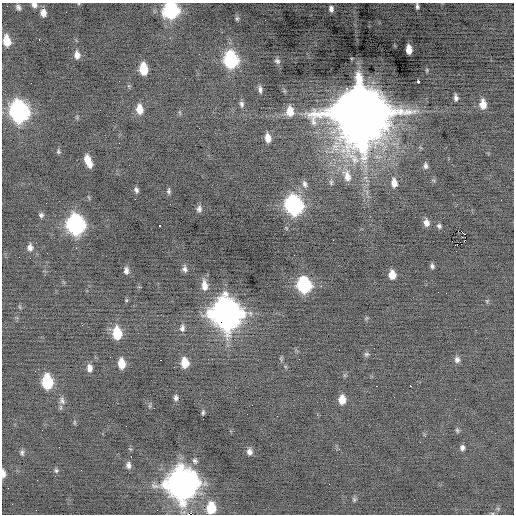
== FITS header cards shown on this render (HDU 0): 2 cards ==
NAXIS1  =                  512 / Axis length
NAXIS2  =                  512 / Axis length

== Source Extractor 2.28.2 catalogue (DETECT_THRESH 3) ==
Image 512 x 512 px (HDU 0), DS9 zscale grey, 1 PNG px = 1 image px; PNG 516 x 516 px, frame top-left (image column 1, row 512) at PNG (2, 3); no overlay
Background -0.173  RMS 0.74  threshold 2.22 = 3 sigma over >= 5 px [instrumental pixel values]
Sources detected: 96; all 96 listed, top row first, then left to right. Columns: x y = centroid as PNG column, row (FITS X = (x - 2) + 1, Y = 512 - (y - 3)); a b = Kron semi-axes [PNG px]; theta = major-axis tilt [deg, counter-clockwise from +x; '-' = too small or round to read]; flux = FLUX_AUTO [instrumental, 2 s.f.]
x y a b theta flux
34 5 7 6 - 210
417 6 8 5 -82 140
18 7 8 5 -60 150
331 9 6 4 -85 320
171 10 10 9 - 7600
43 13 8 6 -79 340
237 19 6 4 63 81
39 39 3 2 - 67
7 41 10 6 -80 840
409 49 8 5 -83 530
77 55 9 6 -88 290
231 60 11 8 -83 6500
277 61 8 6 -36 130
143 69 9 6 -85 1300
427 70 6 3 -89 54
418 81 3 2 - 47
260 89 9 4 -85 150
456 98 6 4 -83 150
242 104 8 5 -83 130
483 104 9 6 -87 520
139 109 11 7 -83 550
290 111 11 8 -88 570
19 112 12 9 -81 16000
360 112 20 18 -82 520000
180 113 6 4 -71 60
268 138 8 5 -81 430
58 151 6 5 - 82
88 161 12 6 -68 630
425 166 8 6 -90 150
347 176 19 10 -76 680
365 178 7 4 20 110
331 182 9 6 -82 130
394 183 11 7 -83 390
304 184 10 6 -74 180
136 190 6 4 -60 130
169 191 7 4 87 100
501 200 2 2 - 36
294 205 12 9 -79 13000
199 209 7 6 - 150
41 215 5 5 - 110
426 223 8 6 -86 280
76 225 12 9 -82 14000
159 226 3 2 - 490
439 226 7 5 -52 110
458 231 2 2 - 570
333 240 2 2 - 23
465 240 2 2 - 11
461 244 2 2 - 670
30 247 9 7 -90 220
432 266 6 5 - 110
185 269 7 5 -79 160
126 270 8 5 -89 180
392 275 7 6 - 550
204 285 13 7 -84 430
304 285 10 8 -82 6100
487 301 6 4 47 60
20 307 6 3 -71 54
226 313 14 12 -78 62000
182 328 10 6 89 180
117 333 11 7 -84 1600
366 354 7 6 - 100
281 358 8 3 -85 63
299 359 3 2 - 51
457 360 8 7 - 180
185 363 9 6 -84 800
121 364 9 6 -84 680
89 368 9 6 -85 260
47 382 10 7 -86 3000
410 386 2 2 - 220
176 398 7 5 -83 130
342 400 8 6 89 560
62 401 12 7 -79 210
150 406 6 4 90 70
203 412 5 4 - 80
203 419 2 2 - 130
74 422 6 4 90 59
457 430 7 5 -73 83
425 436 4 3 - 52
59 447 2 2 - 35
462 448 6 5 - 150
339 449 5 4 - 55
249 452 7 6 - 210
22 453 7 5 -82 120
131 456 2 2 - 77
195 461 8 6 -53 120
128 465 8 6 -87 190
56 470 6 5 - 88
3 473 9 4 -88 230
37 480 2 2 - 49
182 484 14 13 - 70000
329 484 2 2 - 26
354 500 7 6 - 93
211 508 10 8 -90 1400
498 509 6 4 -19 66
492 513 5 3 - 49
189 514 2 2 - 240
At the frame edge (FLAGS 8, measured only in part): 7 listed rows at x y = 34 5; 417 6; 171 10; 3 473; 211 508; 492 513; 189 514